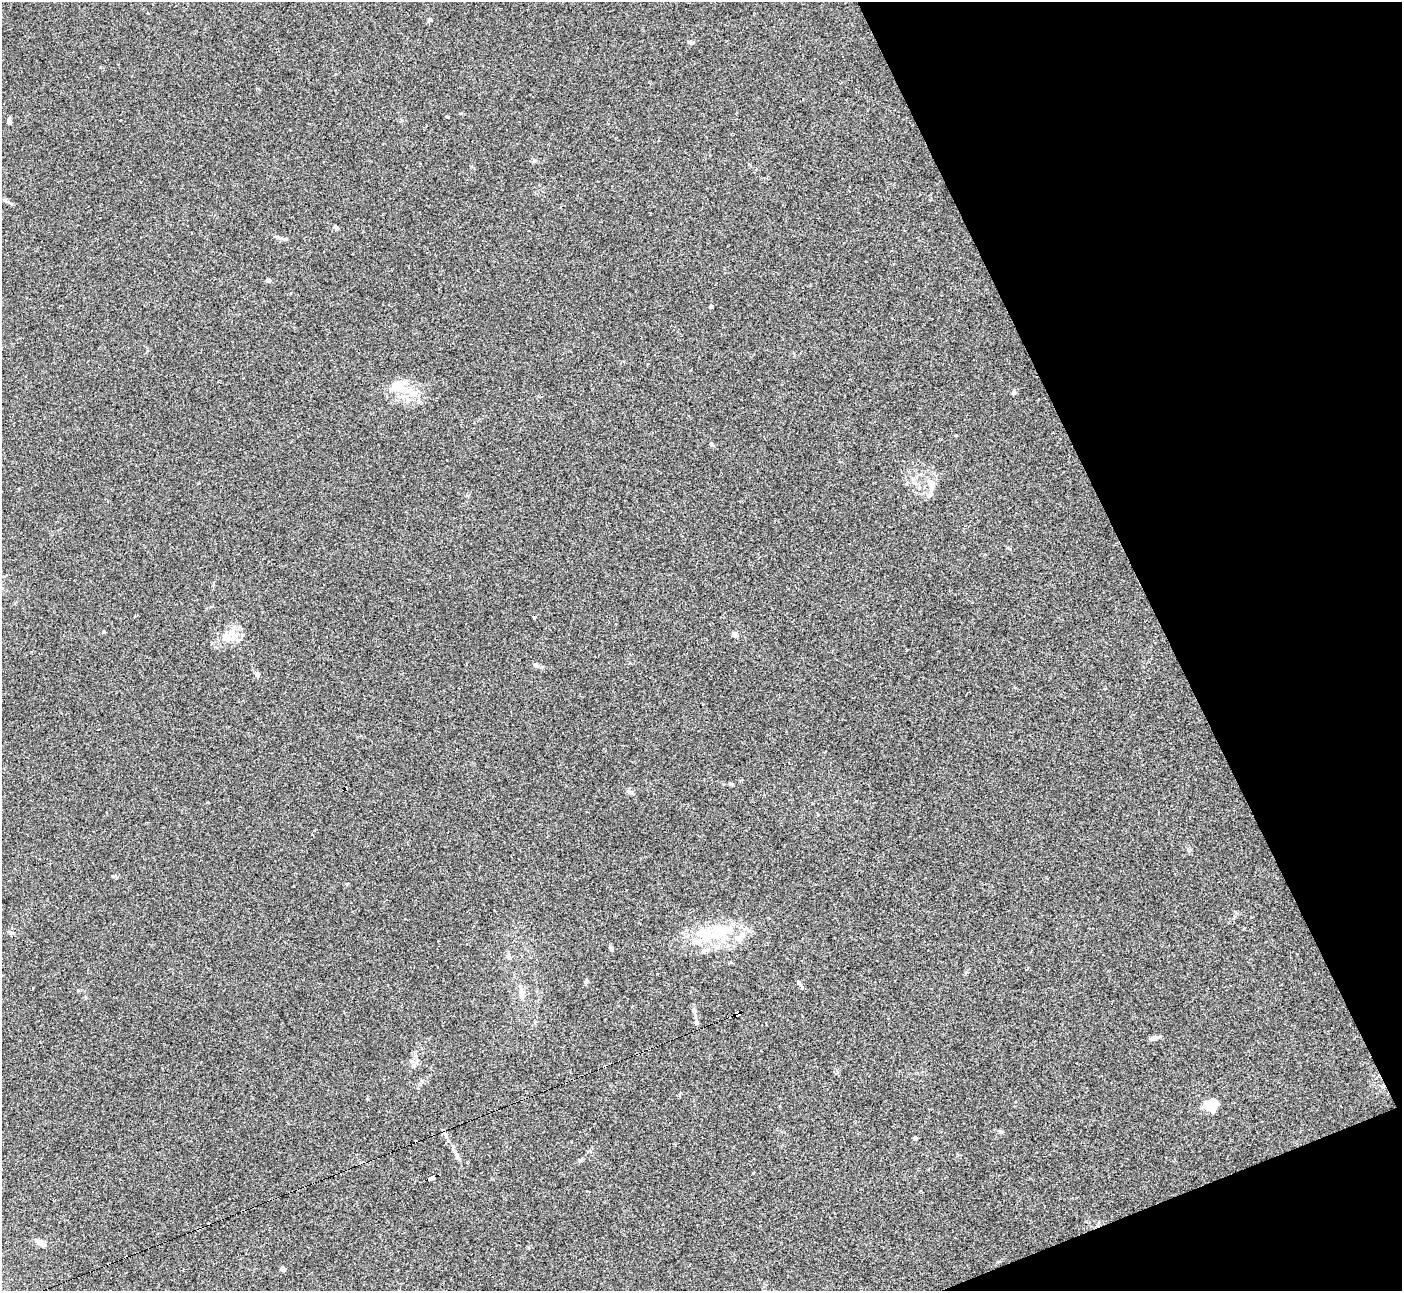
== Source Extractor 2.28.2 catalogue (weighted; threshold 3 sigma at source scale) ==
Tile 12 of 4 x 4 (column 4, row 3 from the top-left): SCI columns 4210-5609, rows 1574-2862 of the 5609 x 5597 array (HDU 1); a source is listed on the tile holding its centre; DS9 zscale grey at full resolution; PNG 1404 x 1293 px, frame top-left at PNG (2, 2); no overlay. Shown black and unused: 19% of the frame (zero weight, under 2 of 3 exposures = <1% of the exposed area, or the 3 px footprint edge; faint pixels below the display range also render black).
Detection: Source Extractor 2.28.2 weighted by HDU 2 'WHT'; one run over the whole footprint, this tile lists its part. Background 0.0523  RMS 0.0053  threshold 0.0239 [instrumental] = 3 sigma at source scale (4.5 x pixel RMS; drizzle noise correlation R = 1.50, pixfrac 1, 0.05/0.05 arcsec/px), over >= 5 px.
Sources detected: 62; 2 inside a brighter object's white glare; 15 cosmic-ray / hot-pixel residue — not listed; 6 inside a brighter listed object's ellipse — not listed separately; the other 39 listed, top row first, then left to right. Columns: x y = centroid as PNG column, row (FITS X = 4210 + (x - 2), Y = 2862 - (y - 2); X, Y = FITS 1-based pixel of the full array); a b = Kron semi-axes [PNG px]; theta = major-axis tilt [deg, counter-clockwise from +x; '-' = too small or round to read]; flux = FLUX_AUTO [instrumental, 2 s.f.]
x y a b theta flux
429 20 5 4 - 0.87
691 43 6 4 18 0.76
447 117 3 3 - 0.63
9 121 8 5 -76 1.1
289 130 3 2 - 0.4
336 227 6 4 -40 1.1
278 237 10 5 -19 1.6
268 280 6 4 -1 0.77
402 389 24 11 -16 9.5
1014 392 6 5 - 1.2
1038 399 3 2 - 0.62
711 444 6 4 -32 0.89
931 485 25 10 -82 6
972 602 3 2 - 0.45
135 616 3 2 - 0.62
534 617 3 3 - 1
104 632 4 4 - 0.81
231 633 20 7 63 5
735 635 8 5 -8 1.5
536 665 7 6 - 1.6
257 675 6 5 - 1.6
629 792 8 6 -21 1.2
707 934 41 13 -17 18
611 948 7 4 -73 0.92
704 950 8 3 19 1.2
508 957 7 5 -44 1
586 981 6 5 - 0.98
801 986 10 3 -50 1
523 992 7 6 - 1.7
694 1010 7 6 - 1.3
738 1014 6 4 26 130
696 1022 7 6 - 1.4
1154 1038 10 5 17 2.2
1211 1104 12 9 18 13
1000 1132 6 4 18 0.7
915 1138 4 4 - 1.8
432 1178 7 4 23 57
42 1243 12 7 -36 2.7
283 1269 4 4 - 3.2
Overlapping masked pixels (flux is a lower limit): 2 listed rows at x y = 738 1014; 432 1178
Unlisted compact peaks at least as high as the median listed source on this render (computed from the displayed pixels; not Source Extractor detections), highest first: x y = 711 306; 113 876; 12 204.